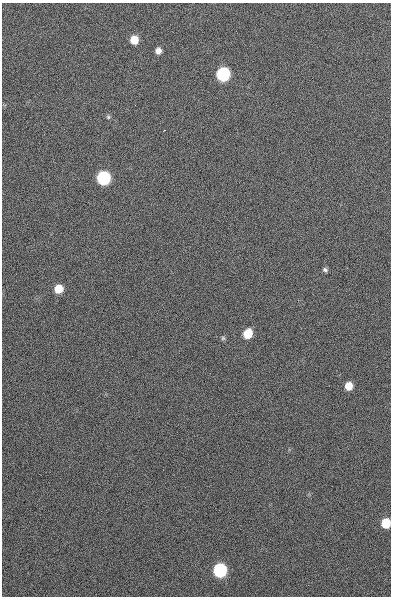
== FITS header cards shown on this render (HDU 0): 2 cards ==
NAXIS1  =                  389
NAXIS2  =                  594

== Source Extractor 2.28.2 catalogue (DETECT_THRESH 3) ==
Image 389 x 594 px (HDU 0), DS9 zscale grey, 1 PNG px = 1 image px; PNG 393 x 598 px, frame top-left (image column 1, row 594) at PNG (2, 3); no overlay
Background 1410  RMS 15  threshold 45.5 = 3 sigma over >= 5 px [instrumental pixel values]
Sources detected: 13; all 13 listed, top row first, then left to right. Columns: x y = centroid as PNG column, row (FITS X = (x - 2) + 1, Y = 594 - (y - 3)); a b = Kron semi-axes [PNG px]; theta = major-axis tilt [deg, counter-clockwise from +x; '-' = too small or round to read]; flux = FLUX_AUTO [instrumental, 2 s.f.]
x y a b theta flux
134 40 7 6 - 17000
158 51 6 5 - 6000
223 74 8 7 - 150000
108 117 6 5 - 1800
164 130 3 2 - 850
104 178 8 7 - 140000
325 270 6 5 - 2200
59 289 7 7 - 19000
248 334 8 7 - 21000
223 338 6 6 - 1600
349 386 6 6 - 14000
386 523 7 6 - 28000
220 570 8 7 - 160000
At the frame edge (FLAGS 8, measured only in part): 1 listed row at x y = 386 523